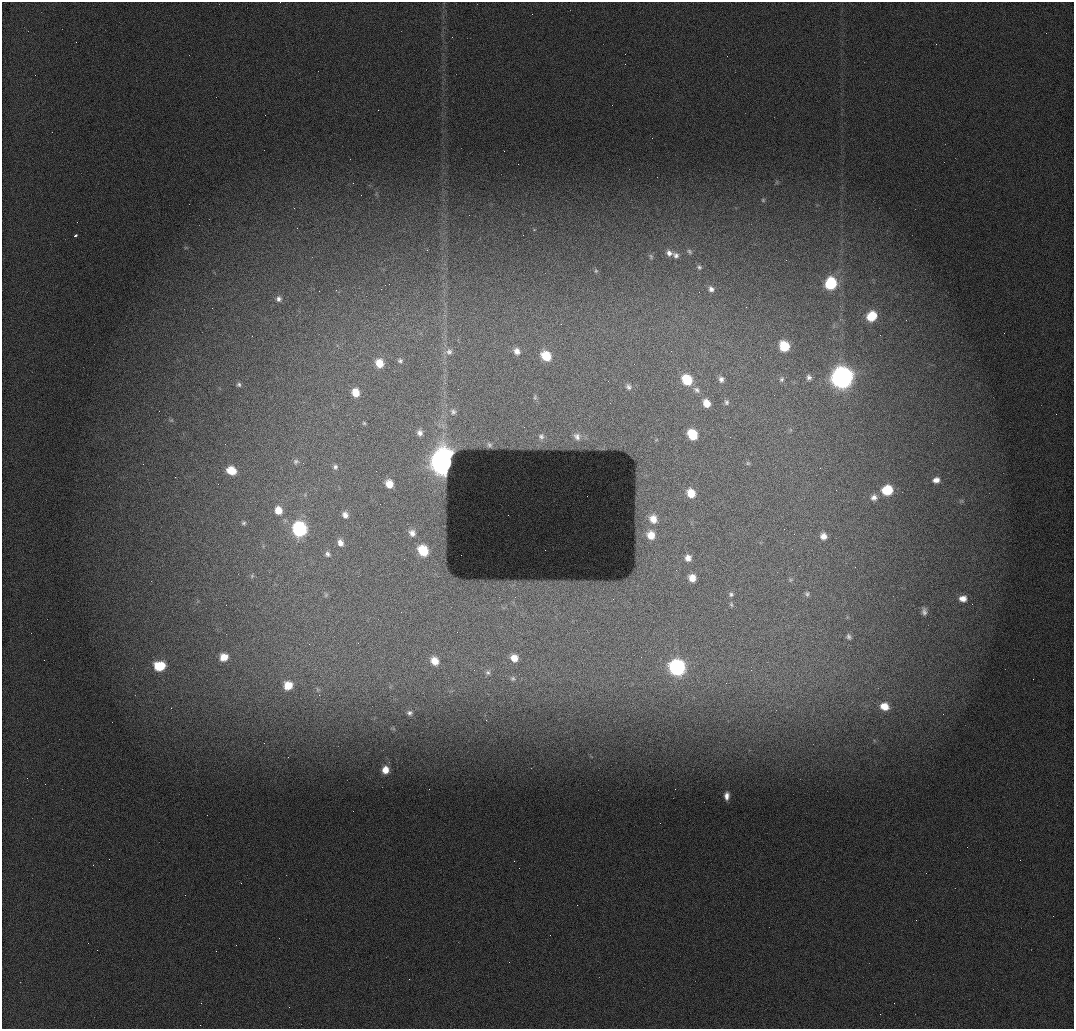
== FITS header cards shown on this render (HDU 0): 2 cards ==
NAXIS1  =                 1072 / length of data axis 1
NAXIS2  =                 1027 / length of data axis 2

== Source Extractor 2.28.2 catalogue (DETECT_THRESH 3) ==
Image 1072 x 1027 px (HDU 0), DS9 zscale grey, 1 PNG px = 1 image px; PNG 1076 x 1031 px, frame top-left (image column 1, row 1027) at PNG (2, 2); no overlay
Background 988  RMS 11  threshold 32.7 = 3 sigma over >= 5 px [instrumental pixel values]
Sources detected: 103; all 103 listed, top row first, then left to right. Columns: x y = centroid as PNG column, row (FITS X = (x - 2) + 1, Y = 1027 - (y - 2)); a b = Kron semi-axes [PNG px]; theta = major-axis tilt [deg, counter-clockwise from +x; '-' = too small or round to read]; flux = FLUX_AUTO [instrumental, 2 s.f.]
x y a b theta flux
378 110 3 2 - 6.8e+02
265 115 2 2 - 2.1e+03
652 138 2 2 - 2.9e+02
777 182 6 4 89 1.1e+03
763 200 5 5 - 1.0e+03
534 230 6 4 0 7.5e+02
75 236 4 3 - 1.7e+03
186 248 6 4 0 1.1e+03
689 251 8 6 -35 1.7e+03
669 253 9 7 -41 3.9e+03
676 255 9 7 -42 3.1e+03
651 257 7 5 -75 1.5e+03
699 267 7 5 -38 1.6e+03
596 271 6 5 - 1.1e+03
830 283 9 8 - 6.0e+04
389 284 2 2 - 3.3e+02
711 289 8 6 -57 3.1e+03
278 299 8 8 - 3.3e+03
871 316 9 8 - 2.7e+04
252 336 3 2 - 5.2e+02
784 346 9 8 - 2.8e+04
517 351 9 8 - 4.8e+03
449 352 10 9 - 3.7e+03
546 356 9 8 - 1.8e+04
400 361 7 6 - 1.8e+03
379 363 9 8 - 1.3e+04
809 377 9 8 - 3.3e+03
842 377 10 9 - 6.1e+05
721 379 9 7 -75 3.4e+03
781 379 9 7 72 2.4e+03
687 380 9 8 - 2.9e+04
239 384 6 6 - 1.6e+03
628 387 9 7 -60 2.7e+03
697 390 10 8 -39 3.3e+03
355 393 9 8 - 1.0e+04
535 397 6 5 - 9.5e+02
726 402 8 6 -88 2.1e+03
706 403 9 7 -60 9.2e+03
453 412 8 8 - 2.7e+03
1056 414 2 2 - 2.4e+03
171 420 6 5 - 1.4e+03
364 423 4 4 - 9.6e+02
420 433 8 7 - 3.5e+03
692 435 8 7 - 2.6e+04
541 437 11 10 - 5.3e+03
577 437 12 10 -50 5.6e+03
656 440 5 3 - 6.4e+02
489 445 7 5 -38 1.5e+03
296 462 8 6 34 1.9e+03
444 462 11 9 -78 1.2e+06
748 463 6 5 - 1.1e+03
335 467 7 6 - 2.1e+03
820 468 2 2 - 3.0e+02
231 470 9 7 -23 1.5e+04
936 480 8 7 - 5.1e+03
389 484 8 7 - 9.0e+03
887 490 9 7 15 3.1e+04
691 493 10 8 -64 1.3e+04
874 497 9 8 - 4.1e+03
961 501 7 6 - 1.5e+03
380 504 2 2 - 3.8e+02
278 510 8 7 - 9.2e+03
345 515 8 7 - 4.1e+03
508 515 2 2 - 3.4e+02
653 519 7 6 - 6.7e+03
244 523 6 5 - 1.4e+03
299 529 9 8 - 1.2e+05
412 533 9 8 - 4.4e+03
651 535 7 6 - 7.8e+03
823 536 7 7 - 5.1e+03
340 543 8 7 - 4.9e+03
545 550 3 2 - 6.1e+02
423 551 9 7 -57 2.4e+04
327 554 7 6 - 2.3e+03
688 558 9 8 - 5.2e+03
252 576 6 5 - 1.1e+03
692 578 8 7 - 7.9e+03
791 580 7 5 21 1.2e+03
731 594 7 6 - 1.9e+03
807 594 7 6 - 1.7e+03
326 595 6 5 - 1.3e+03
963 598 9 8 - 6.8e+03
731 604 8 5 -79 1.4e+03
972 604 2 2 - 4.3e+02
924 611 9 6 -88 2.9e+03
849 637 8 7 - 2.5e+03
224 657 10 9 - 1.1e+04
514 658 8 7 - 7.9e+03
434 661 9 8 - 9.7e+03
159 666 9 8 - 3.0e+04
677 667 9 9 - 1.8e+05
488 672 7 7 - 2.1e+03
513 679 8 7 - 1.8e+03
1033 679 2 2 - 1.2e+03
288 685 10 9 - 1.3e+04
318 690 8 6 -79 1.7e+03
884 706 11 9 -21 1.2e+04
410 713 7 7 - 2.5e+03
943 714 2 2 - 3.4e+02
385 770 7 6 - 9.3e+03
727 796 9 6 87 4.9e+03
550 935 2 2 - 3.1e+02
97 950 2 2 - 3.4e+02